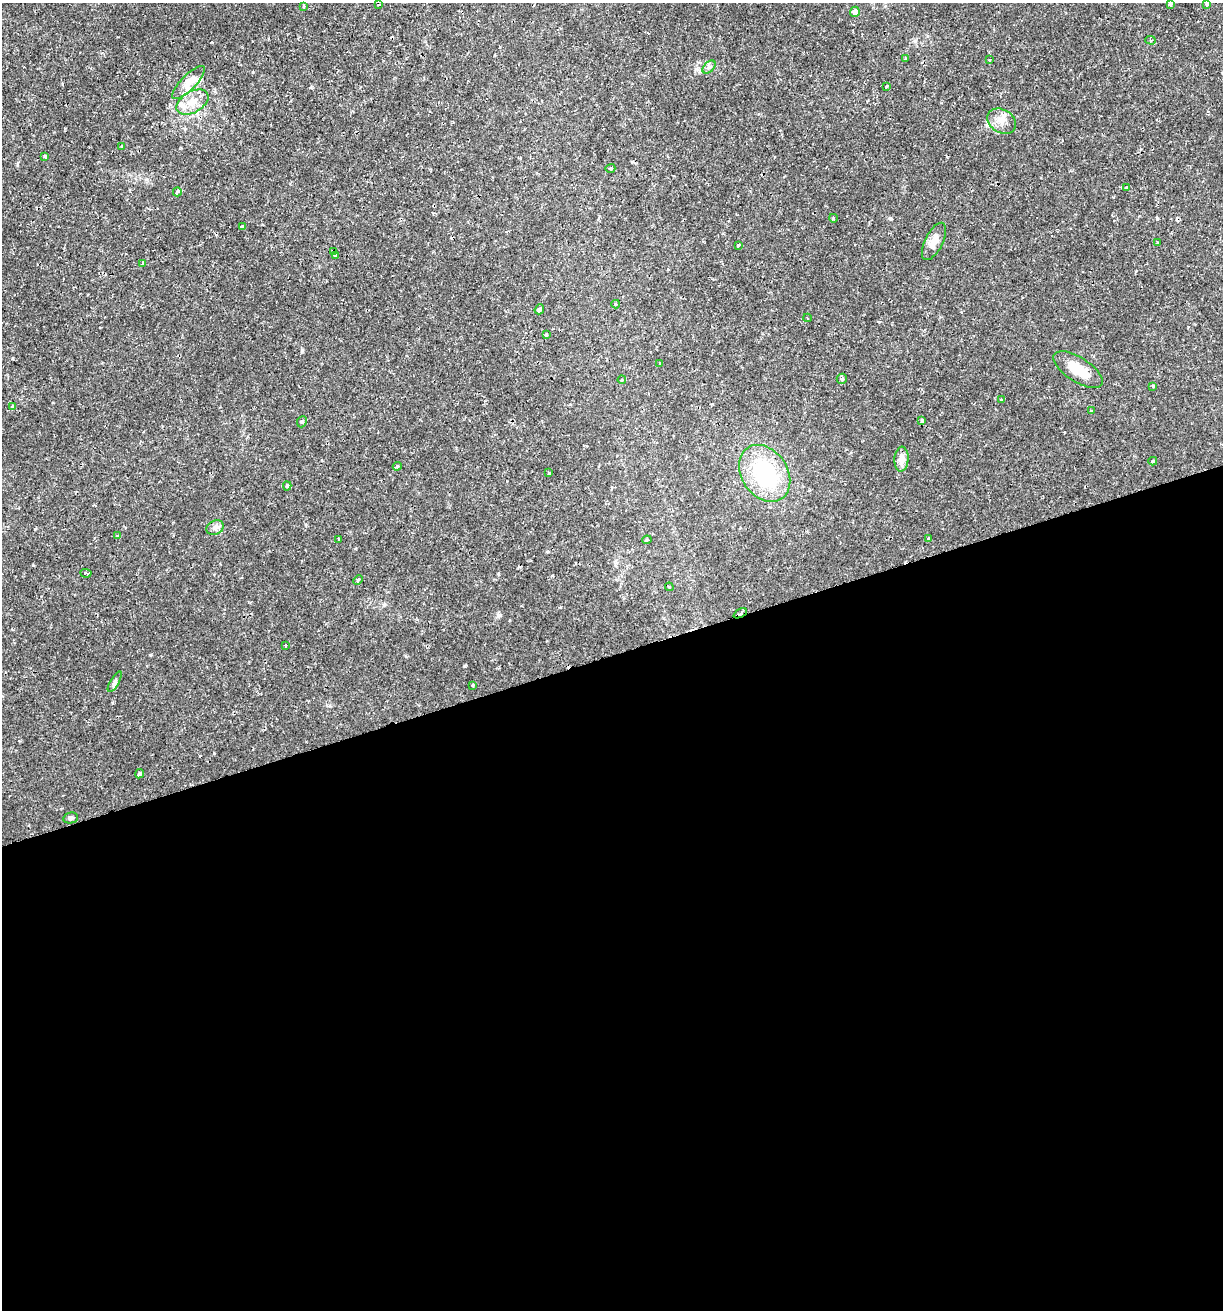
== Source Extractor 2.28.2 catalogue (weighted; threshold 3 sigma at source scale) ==
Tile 15 of 4 x 4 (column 3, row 4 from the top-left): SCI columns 2497-3717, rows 3-1310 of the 5044 x 5237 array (HDU 1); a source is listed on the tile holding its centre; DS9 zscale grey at full resolution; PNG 1225 x 1312 px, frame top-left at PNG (2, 3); each listed source drawn as its Kron ellipse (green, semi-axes under 4 px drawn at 4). Shown black and unused: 50% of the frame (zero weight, under 2 of 3 exposures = <1% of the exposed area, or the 3 px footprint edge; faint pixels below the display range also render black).
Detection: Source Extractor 2.28.2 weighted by HDU 2 'WHT'; one run over the whole footprint, this tile lists its part. Background 0.01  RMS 0.0013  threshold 0.0059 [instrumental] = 3 sigma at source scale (4.5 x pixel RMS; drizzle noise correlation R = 1.50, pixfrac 1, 0.0396/0.0396 arcsec/px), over >= 5 px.
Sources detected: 65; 2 cosmic-ray / hot-pixel residue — neither listed nor drawn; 3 inside a brighter listed object's ellipse — not listed separately; the other 60 listed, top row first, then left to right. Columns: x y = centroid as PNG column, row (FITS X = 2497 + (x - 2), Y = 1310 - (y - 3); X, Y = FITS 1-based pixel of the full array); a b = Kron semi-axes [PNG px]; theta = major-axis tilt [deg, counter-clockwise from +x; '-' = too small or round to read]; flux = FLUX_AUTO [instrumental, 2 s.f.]
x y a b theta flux
1170 4 4 3 - 0.24
1207 4 3 3 - 0.24
379 5 3 2 - 0.17
304 6 3 3 - 0.23
855 12 5 5 - 0.61
1150 40 5 4 - 0.17
906 58 4 3 - 0.12
989 60 3 2 - 0.12
709 67 8 4 45 0.32
189 83 22 7 45 1.2
887 86 3 3 - 0.32
192 102 17 10 30 1.6
1002 121 15 11 -31 1.2
122 146 3 3 - 0.29
45 156 3 3 - 0.18
610 168 5 3 - 0.15
1127 188 4 4 - 0.32
177 192 4 3 - 0.78
833 218 4 3 - 0.14
242 227 4 3 - 0.32
934 241 20 8 64 1.3
1158 243 3 3 - 0.14
739 245 3 3 - 0.22
333 252 4 3 - 0.44
335 255 3 3 - 0.27
143 263 4 3 - 0.44
616 304 4 4 - 0.15
539 309 5 4 - 0.27
807 318 4 3 - 0.12
546 334 3 3 - 0.34
660 363 4 3 - 0.51
1078 370 28 12 -33 2.9
842 379 5 5 - 0.18
622 380 4 3 - 0.11
1153 386 3 3 - 0.23
1001 400 3 3 - 0.28
13 406 3 3 - 0.43
1091 411 3 3 - 0.24
922 421 4 3 - 0.15
302 422 6 4 67 0.21
901 459 12 7 87 1.1
1153 461 4 3 - 0.23
397 466 4 3 - 0.18
549 473 3 3 - 0.17
765 473 31 23 -56 11
287 486 4 3 - 0.26
215 528 9 7 26 0.55
117 536 4 3 - 0.15
339 539 3 2 - 0.16
928 539 3 3 - 0.21
647 540 5 4 - 0.18
86 573 5 3 - 0.55
358 580 5 3 - 0.13
669 587 4 3 - 0.19
740 613 7 4 27 0.58
285 645 3 3 - 0.19
115 682 12 4 60 0.35
472 685 3 2 - 0.12
139 774 5 3 - 0.55
71 818 7 5 12 0.31
Overlapping masked pixels (flux is a lower limit): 2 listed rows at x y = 333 252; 740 613
Isophote crosses this tile's border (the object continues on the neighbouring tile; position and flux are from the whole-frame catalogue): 2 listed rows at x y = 1170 4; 1207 4
Unlisted compact peaks at least as high as the median listed source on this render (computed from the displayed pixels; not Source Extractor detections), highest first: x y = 464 666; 890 218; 302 350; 253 72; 150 655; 499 615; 214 753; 35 529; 17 164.